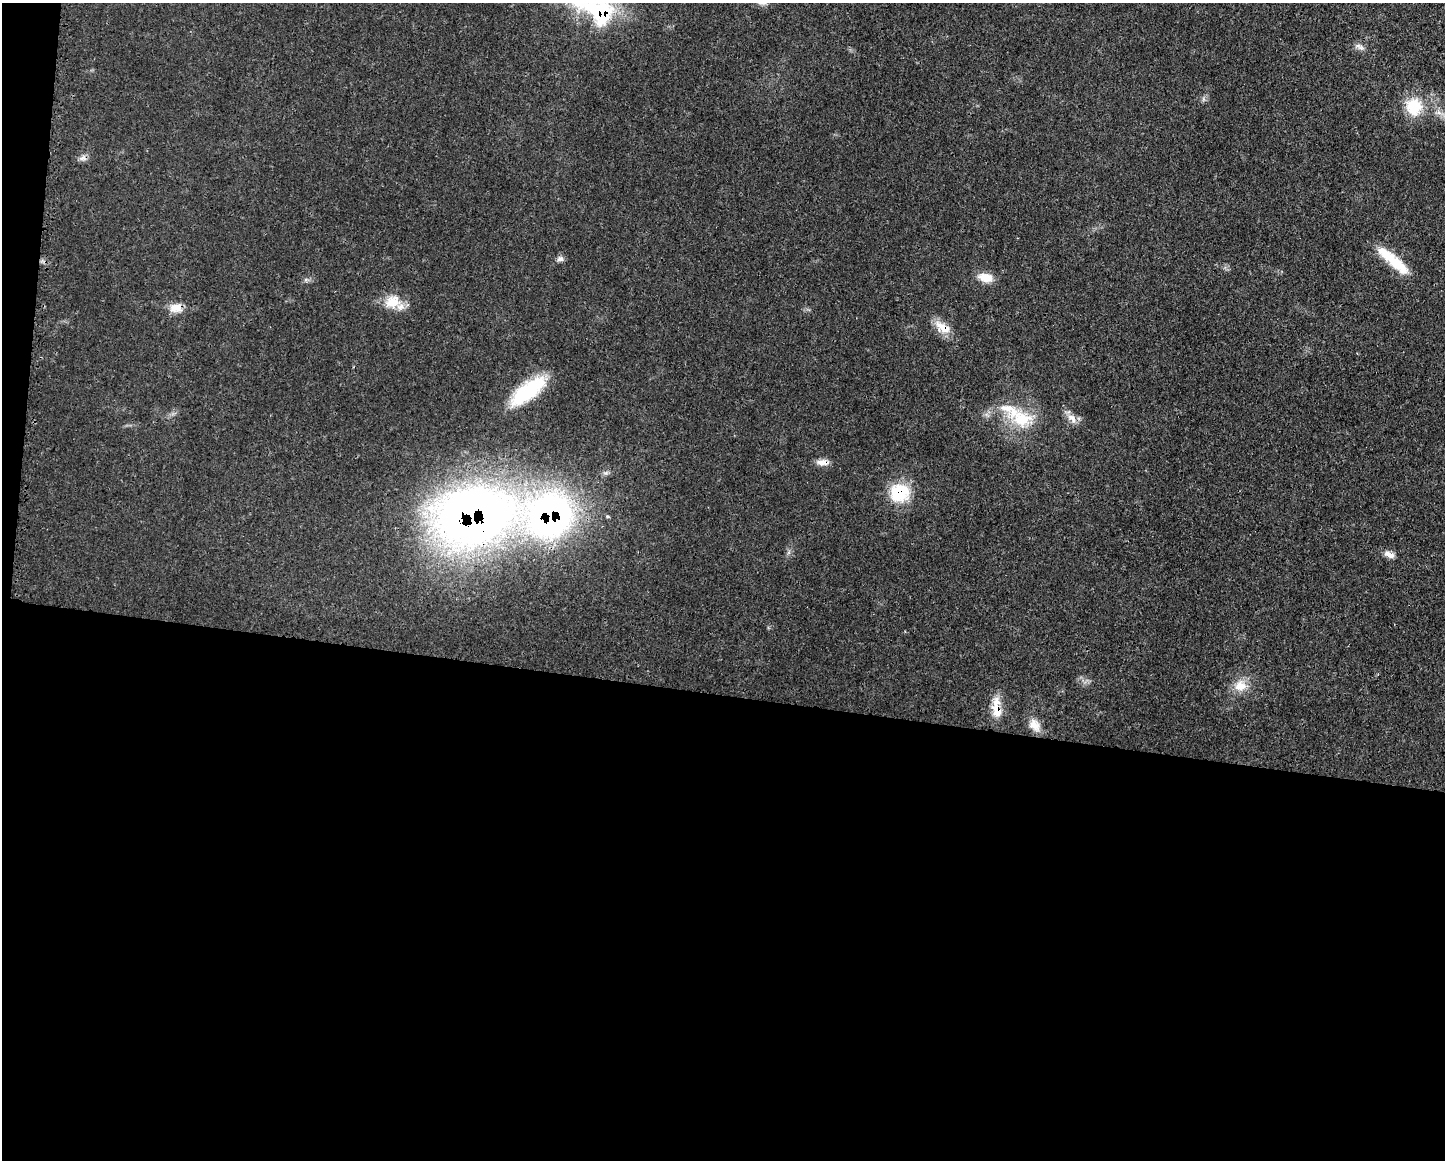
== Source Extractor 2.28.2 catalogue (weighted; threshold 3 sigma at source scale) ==
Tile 10 of 3 x 4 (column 1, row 4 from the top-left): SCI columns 114-1556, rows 8-1165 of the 4674 x 4642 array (HDU 1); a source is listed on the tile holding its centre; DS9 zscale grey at full resolution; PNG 1447 x 1162 px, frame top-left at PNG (2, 3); no overlay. Shown black and unused: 41% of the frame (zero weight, under 3 of 4 exposures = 1% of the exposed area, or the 3 px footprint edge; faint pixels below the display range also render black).
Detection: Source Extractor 2.28.2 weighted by HDU 2 'WHT'; one run over the whole footprint, this tile lists its part. Background 0.021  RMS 0.0023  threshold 0.0102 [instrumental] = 3 sigma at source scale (4.5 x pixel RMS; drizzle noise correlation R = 1.50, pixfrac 1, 0.05/0.05 arcsec/px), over >= 5 px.
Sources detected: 23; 2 inside a brighter listed object's ellipse — not listed separately; the other 21 listed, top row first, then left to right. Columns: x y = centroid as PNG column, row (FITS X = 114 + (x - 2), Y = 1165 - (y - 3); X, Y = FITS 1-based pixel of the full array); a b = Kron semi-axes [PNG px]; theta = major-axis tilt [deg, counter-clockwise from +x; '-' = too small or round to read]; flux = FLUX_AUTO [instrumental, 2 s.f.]
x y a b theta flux
600 12 39 32 -50 19
1360 47 15 6 -28 1
1414 107 23 21 -68 7.9
83 158 10 8 15 1
560 259 9 7 9 0.83
1393 260 46 11 -41 8.3
985 277 18 10 -13 3.2
392 302 23 18 22 4.8
176 308 17 11 2 2.8
943 327 24 11 -36 3.7
527 391 45 17 38 16
1072 418 17 9 -52 2
1021 419 31 23 -11 10
823 462 17 7 -4 1.7
900 493 25 24 - 9.4
550 516 48 44 26 91
473 517 69 48 12 220
1389 554 15 7 -24 1.5
1240 686 18 15 13 3.7
996 707 31 12 84 4.1
1034 725 19 13 -54 2.8
Overlapping masked pixels (flux is a lower limit): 8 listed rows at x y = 600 12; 176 308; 943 327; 823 462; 900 493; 550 516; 473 517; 996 707
Isophote crosses this tile's border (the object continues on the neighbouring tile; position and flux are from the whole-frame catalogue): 1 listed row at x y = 600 12